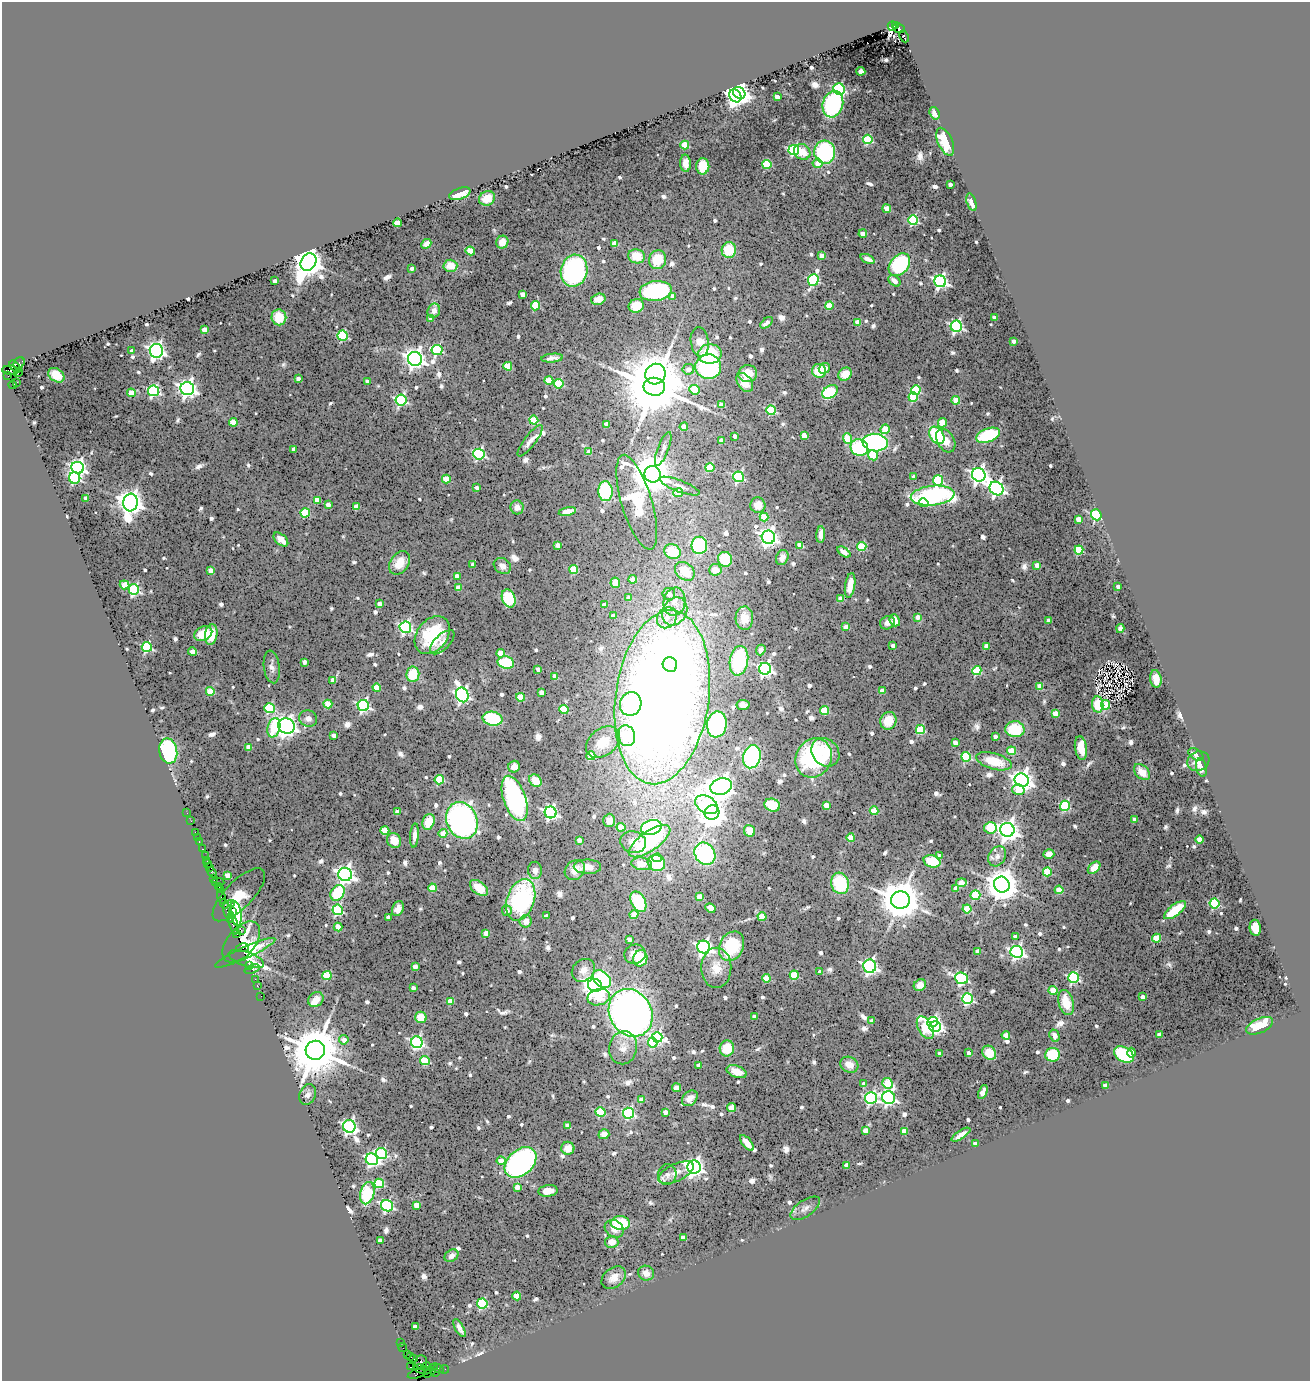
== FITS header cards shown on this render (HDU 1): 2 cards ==
NAXIS1  =                 1308
NAXIS2  =                 1379

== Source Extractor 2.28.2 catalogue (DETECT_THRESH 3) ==
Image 1308 x 1379 px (HDU 1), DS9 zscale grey, 1 PNG px = 1 image px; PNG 1312 x 1383 px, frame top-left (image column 1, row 1379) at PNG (2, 2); each listed source drawn as its Kron ellipse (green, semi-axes under 4 px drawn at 4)
Background 1.65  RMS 0.066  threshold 0.198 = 3 sigma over >= 5 px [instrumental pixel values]
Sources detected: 826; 2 with non-positive FLUX_AUTO (blend fragments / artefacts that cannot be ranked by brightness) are neither listed nor drawn; of the other 824, the 500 brightest by FLUX_AUTO listed and drawn (324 fainter detections omitted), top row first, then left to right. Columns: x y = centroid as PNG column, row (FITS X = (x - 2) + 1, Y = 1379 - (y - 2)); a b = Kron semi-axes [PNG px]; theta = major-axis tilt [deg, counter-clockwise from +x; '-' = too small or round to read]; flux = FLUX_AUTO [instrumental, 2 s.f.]
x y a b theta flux
896 25 4 3 - 510
892 26 4 3 - 660
899 28 6 4 -25 910
904 36 6 4 -65 100
861 71 4 4 - 23
839 89 6 5 - 480
739 93 7 5 -40 2400
735 96 7 5 -50 2500
777 97 4 4 - 40
833 104 13 10 75 520
935 113 6 5 - 24
868 139 5 4 - 310
945 142 15 7 -66 200
685 145 4 4 - 160
794 150 5 5 - 560
802 152 8 7 - 74
825 152 11 10 - 510
685 163 8 5 -87 32
817 163 5 4 - 50
767 164 4 4 - 280
703 166 8 6 88 120
950 184 3 3 - 23
460 194 11 5 19 88
487 198 8 7 - 71
971 202 9 4 -73 34
887 209 4 4 - 94
913 220 5 5 - 480
398 223 4 4 - 110
863 234 4 4 - 51
502 242 6 6 - 35
615 243 4 4 - 99
426 244 5 4 - 31
729 250 8 7 - 120
470 251 5 4 - 120
637 256 8 7 - 91
822 256 4 4 - 68
868 259 7 4 -24 25
658 260 9 8 - 100
308 262 9 7 61 8300
899 265 13 9 50 410
450 266 7 6 - 55
412 268 4 3 - 27
574 271 16 13 77 770
813 280 6 5 - 480
275 281 4 3 - 25
894 281 7 4 -40 33
940 281 6 6 - 1200
656 291 16 10 7 500
523 294 4 4 - 62
673 296 4 4 - 32
598 299 7 5 16 39
829 305 4 4 - 140
535 306 4 4 - 210
636 306 7 6 - 96
434 311 7 6 - 28
279 317 8 7 - 76
994 317 4 3 - 25
431 318 4 4 - 33
858 322 4 4 - 90
767 323 7 4 40 22
956 326 6 5 - 830
204 330 4 4 - 74
343 336 5 5 - 410
1014 341 4 3 - 26
700 342 15 9 -83 51
437 350 5 5 - 460
132 351 4 3 - 27
156 351 7 6 - 2000
710 354 12 9 4 230
552 358 11 4 6 23
415 359 7 7 - 2800
19 363 6 5 - 530
508 366 4 4 - 160
15 367 7 4 -52 1200
708 367 13 12 - 510
824 368 6 5 - 33
688 369 6 5 - 30
11 370 8 4 -4 840
819 371 7 7 - 98
18 373 5 2 - 160
655 374 10 10 - 3700
748 374 9 8 - 63
845 374 7 6 - 50
56 375 9 6 -35 75
8 376 3 2 - 28
298 379 4 4 - 25
549 380 4 4 - 90
367 381 4 4 - 28
17 382 2 2 - 360
745 382 10 7 -55 55
559 384 5 4 - 250
12 385 4 3 - 1500
654 387 11 9 -8 53000
187 389 7 6 - 2100
694 390 5 4 - 140
916 390 5 4 - 300
154 391 5 5 - 600
830 392 8 6 35 340
131 393 4 4 - 100
913 397 4 4 - 200
401 400 5 5 - 690
956 400 4 4 - 120
722 405 4 4 - 72
771 410 5 4 - 320
534 420 4 4 - 200
233 422 4 4 - 140
942 423 5 4 - 110
606 424 4 4 - 35
684 427 4 4 - 95
885 429 5 4 - 140
804 435 4 4 - 85
937 435 9 6 -56 270
988 435 12 6 20 330
735 436 3 3 - 24
847 438 5 4 - 150
722 440 4 4 - 58
530 441 19 5 53 27
946 441 13 8 -59 51
875 442 12 8 -5 1000
859 448 9 8 - 310
294 449 4 3 - 31
663 449 18 5 69 25
589 452 4 4 - 64
479 454 5 5 - 560
873 455 5 5 - 120
78 468 6 6 - 1600
710 468 4 4 - 170
653 474 8 8 - 16000
979 475 7 6 - 2100
739 477 5 5 - 470
914 477 4 4 - 33
75 478 6 5 - 580
446 479 4 4 - 120
938 480 5 5 - 350
680 486 21 6 -21 30
477 488 4 3 - 23
997 488 7 6 - 1400
605 491 10 7 -86 340
678 493 5 4 - 100
933 496 22 10 6 930
86 499 4 4 - 39
317 500 4 4 - 110
131 502 9 7 84 4600
637 502 49 15 -73 310
924 503 4 4 - 49
328 505 4 4 - 27
758 505 7 7 - 41
357 507 4 4 - 75
517 507 7 6 - 31
567 511 8 4 13 41
305 513 4 4 - 210
1096 515 6 5 - 490
764 517 4 4 - 120
1078 519 4 4 - 81
821 535 8 4 87 25
768 537 7 6 - 2200
281 540 9 5 -42 33
558 545 4 4 - 53
699 545 9 8 - 410
800 545 4 4 - 92
862 547 4 4 - 220
1079 550 4 4 - 210
672 552 8 7 - 170
844 552 7 4 -35 28
782 558 8 6 68 25
725 559 7 7 - 130
399 563 13 9 53 73
473 564 4 3 - 33
1037 565 4 4 - 45
502 566 9 7 -40 25
211 570 4 4 - 50
574 570 4 4 - 160
715 570 6 6 - 56
685 571 11 8 -39 100
457 576 4 4 - 47
633 579 4 4 - 78
615 583 5 5 - 50
124 585 5 4 - 90
850 585 13 5 80 49
1118 587 4 3 - 28
458 588 4 4 - 60
134 590 5 5 - 620
669 594 6 6 - 36
509 598 9 6 -68 380
629 598 4 4 - 38
841 599 4 4 - 69
674 602 14 11 77 58
380 604 4 4 - 44
604 605 4 4 - 45
675 611 15 12 59 82
613 616 4 4 - 30
918 617 4 4 - 36
667 618 11 9 54 51
744 618 11 9 89 57
895 620 6 5 - 45
1049 620 4 3 - 23
887 623 7 6 - 25
405 627 6 5 - 830
846 627 4 4 - 76
1120 628 4 4 - 47
203 634 9 7 28 83
211 634 10 6 80 72
432 635 21 15 52 210
442 642 15 7 44 26
893 646 4 3 - 26
986 646 4 4 - 47
147 647 5 5 - 470
761 650 5 4 - 25
192 652 4 4 - 60
501 653 4 4 - 81
739 661 15 9 80 300
304 662 4 4 - 40
506 663 8 6 -13 270
670 665 7 7 - 210
272 667 16 8 -83 25
538 669 4 3 - 27
765 669 6 6 - 1200
977 671 4 4 - 260
413 674 7 6 - 120
555 677 4 4 - 63
1156 679 9 5 -81 61
333 680 4 4 - 48
1040 686 4 4 - 110
377 688 4 4 - 110
882 690 4 4 - 34
210 691 4 4 - 170
541 692 4 4 - 45
462 695 7 6 - 1300
520 697 4 4 - 140
662 697 87 46 82 11000
328 704 4 4 - 120
631 704 12 10 70 510
1098 704 8 5 -84 94
743 705 6 5 - 30
1106 705 5 4 - 170
363 706 5 5 - 800
269 708 5 5 - 290
564 710 4 4 - 180
825 711 4 4 - 180
1055 713 4 4 - 80
308 719 9 8 - 25
493 719 10 7 -9 360
888 721 9 8 - 67
717 724 13 9 81 600
286 726 8 7 - 2600
274 728 10 6 76 150
1015 729 9 8 - 180
920 730 4 4 - 250
334 735 4 4 - 29
627 736 10 8 -75 240
995 736 4 3 - 26
603 742 19 13 38 110
955 742 4 4 - 38
249 747 4 4 - 76
1081 748 12 6 -81 66
168 751 13 9 -79 420
1011 751 4 4 - 140
825 752 15 13 -48 97
1196 755 8 5 -35 23
591 756 4 4 - 140
752 757 12 8 73 670
966 757 5 5 - 300
814 758 20 17 60 480
994 761 18 8 -16 130
1198 761 11 9 20 37
514 767 6 5 - 31
1201 768 9 5 -78 25
1142 772 9 6 -44 41
439 780 4 4 - 240
1022 780 7 6 - 3500
535 781 7 5 -43 75
721 786 11 8 14 5300
1018 790 6 5 - 96
515 798 23 11 -71 1100
707 805 12 8 -30 310
772 805 8 6 -16 140
826 805 4 4 - 66
1065 806 5 5 - 400
874 811 4 4 - 140
397 812 4 4 - 43
551 812 6 5 - 1100
712 812 7 7 - 5900
187 813 2 2 - 25
1135 819 4 4 - 38
462 820 19 15 -66 1400
609 820 7 6 - 32
191 821 2 2 - 31
428 822 8 6 71 79
621 827 4 4 - 94
651 827 10 7 15 610
990 828 6 5 - 150
385 830 4 4 - 140
1007 830 7 7 - 3200
749 831 6 5 - 51
195 832 3 2 - 90
443 833 4 4 - 54
414 835 12 4 86 25
197 838 3 2 - 95
851 838 4 4 - 100
1200 839 4 4 - 88
394 840 8 6 -54 65
579 840 4 4 - 38
650 841 24 9 35 430
199 842 3 2 - 150
633 842 13 10 -17 50
203 849 4 2 - 87
705 854 12 10 -55 540
1049 854 5 5 - 39
205 856 3 2 - 99
940 856 4 4 - 28
997 856 11 8 61 32
657 858 5 4 - 37
206 860 3 2 - 170
932 861 8 6 -16 130
656 863 9 8 - 200
208 864 3 2 - 120
642 864 10 6 -8 64
209 867 3 2 - 170
587 867 14 7 0 45
1094 868 7 5 45 120
535 870 8 7 - 25
575 870 11 9 45 48
1047 872 4 4 - 190
212 873 5 3 - 330
345 874 7 6 - 2300
227 875 4 4 - 56
214 879 3 2 - 170
218 882 6 2 -3 300
840 883 11 9 -74 250
961 883 5 4 - 92
1002 884 8 7 - 10000
219 887 4 2 - 80
432 888 4 4 - 140
479 888 10 6 -38 76
955 888 4 4 - 31
221 890 4 3 - 73
1059 890 4 4 - 130
338 893 8 6 55 250
239 895 35 13 45 150
975 895 5 5 - 270
699 896 4 4 - 62
221 897 7 3 -76 310
521 900 21 13 71 550
900 900 9 8 - 15000
638 902 11 7 -63 220
224 903 5 3 - 86
231 903 3 2 - 32
1215 903 5 5 - 380
710 908 5 4 - 23
398 909 8 5 69 30
967 909 4 4 - 180
338 910 5 5 - 390
1175 910 13 5 38 150
227 911 8 3 -80 750
507 911 5 5 - 24
232 912 3 2 - 88
236 914 13 5 -82 380
634 914 4 4 - 82
546 916 4 4 - 26
388 917 4 4 - 23
762 917 4 4 - 110
230 919 3 2 - 130
526 921 6 6 - 34
233 923 11 4 -75 710
338 927 4 4 - 110
1255 928 8 5 -82 86
241 930 3 2 - 51
486 933 4 4 - 62
237 934 4 2 - 130
1015 937 4 4 - 28
1157 938 4 4 - 150
629 939 4 3 - 24
241 942 24 14 50 94
732 946 15 12 63 240
704 947 6 6 - 1500
242 948 6 3 11 250
978 951 4 4 - 54
1017 952 6 6 - 1200
245 953 33 6 25 100
635 954 11 9 14 45
640 958 8 7 - 140
246 959 18 7 -18 280
249 965 3 2 - 64
415 966 4 4 - 38
870 966 6 6 - 1100
716 968 20 15 -89 74
252 969 8 4 20 50
583 970 12 10 43 36
820 972 4 3 - 25
794 975 4 4 - 200
327 976 4 4 - 200
766 978 4 4 - 120
961 978 6 5 - 730
1073 978 5 5 - 540
255 979 2 2 - 64
602 979 10 7 -45 420
257 985 3 2 - 130
595 985 7 6 - 4200
920 985 6 5 - 30
413 988 4 4 - 23
1053 990 4 4 - 160
261 996 2 2 - 54
599 997 11 8 14 140
1143 997 4 4 - 32
967 999 5 5 - 580
316 1000 8 6 41 44
450 1001 4 4 - 74
1066 1002 13 7 -75 90
631 1013 25 21 -60 3600
754 1016 4 3 - 22
421 1017 6 5 - 86
872 1021 4 4 - 31
933 1022 5 5 - 720
1260 1026 14 7 23 180
935 1027 6 5 - 840
925 1028 12 7 -60 270
1006 1035 4 4 - 76
1159 1035 4 4 - 38
1055 1036 6 5 - 26
657 1037 5 5 - 620
344 1040 5 4 - 43
417 1042 6 5 - 880
653 1042 5 4 - 230
623 1048 17 14 81 53
727 1048 8 7 - 86
315 1050 9 9 - 31000
940 1053 4 4 - 27
969 1053 4 4 - 31
989 1053 8 6 -53 80
1132 1053 5 4 - 27
1124 1054 11 7 -30 370
1053 1055 7 7 - 170
425 1061 5 4 - 210
699 1065 4 4 - 31
849 1065 9 7 -26 41
737 1072 10 6 -19 48
888 1083 5 5 - 230
864 1084 4 4 - 31
1105 1085 4 4 - 42
676 1088 4 4 - 93
983 1092 7 4 67 55
308 1095 11 8 67 27
690 1098 9 6 45 34
871 1098 6 6 - 740
889 1098 6 6 - 1200
642 1100 4 4 - 55
732 1108 4 4 - 110
600 1112 5 5 - 270
665 1112 4 4 - 43
628 1113 5 5 - 590
349 1126 6 6 - 1200
568 1126 4 4 - 54
865 1130 4 4 - 49
904 1131 4 4 - 55
604 1134 5 5 - 24
961 1135 11 4 33 29
747 1143 9 4 -50 41
975 1143 4 3 - 23
568 1148 6 6 - 41
381 1154 6 5 - 550
372 1159 6 6 - 980
501 1161 4 4 - 93
521 1162 18 12 42 1100
847 1165 4 4 - 40
694 1167 6 6 - 2300
676 1173 19 8 24 49
667 1175 10 9 - 24
379 1183 5 4 - 220
517 1187 4 4 - 40
548 1191 10 5 6 43
367 1193 11 7 75 280
416 1205 4 4 - 84
387 1206 6 5 - 670
805 1208 17 8 34 30
620 1223 9 7 -5 180
614 1229 10 8 -36 35
683 1238 4 4 - 36
380 1241 4 4 - 45
612 1242 6 6 - 45
452 1256 7 5 37 23
646 1273 8 7 - 36
614 1278 13 9 39 48
517 1296 4 4 - 120
482 1303 5 5 - 380
415 1327 4 4 - 52
459 1328 10 4 -61 22
401 1342 3 2 - 80
403 1348 4 2 - 130
407 1355 4 2 - 59
410 1357 3 2 - 95
414 1358 3 2 - 120
421 1362 7 6 - 490
426 1366 5 4 - 510
410 1367 3 2 - 37
423 1369 8 4 -17 410
438 1369 5 3 - 180
444 1369 4 2 - 66
431 1371 9 4 50 360
436 1372 4 2 - 88
416 1374 9 4 16 120
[324 fainter detections neither listed nor drawn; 2 non-positive-flux detections neither listed nor drawn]